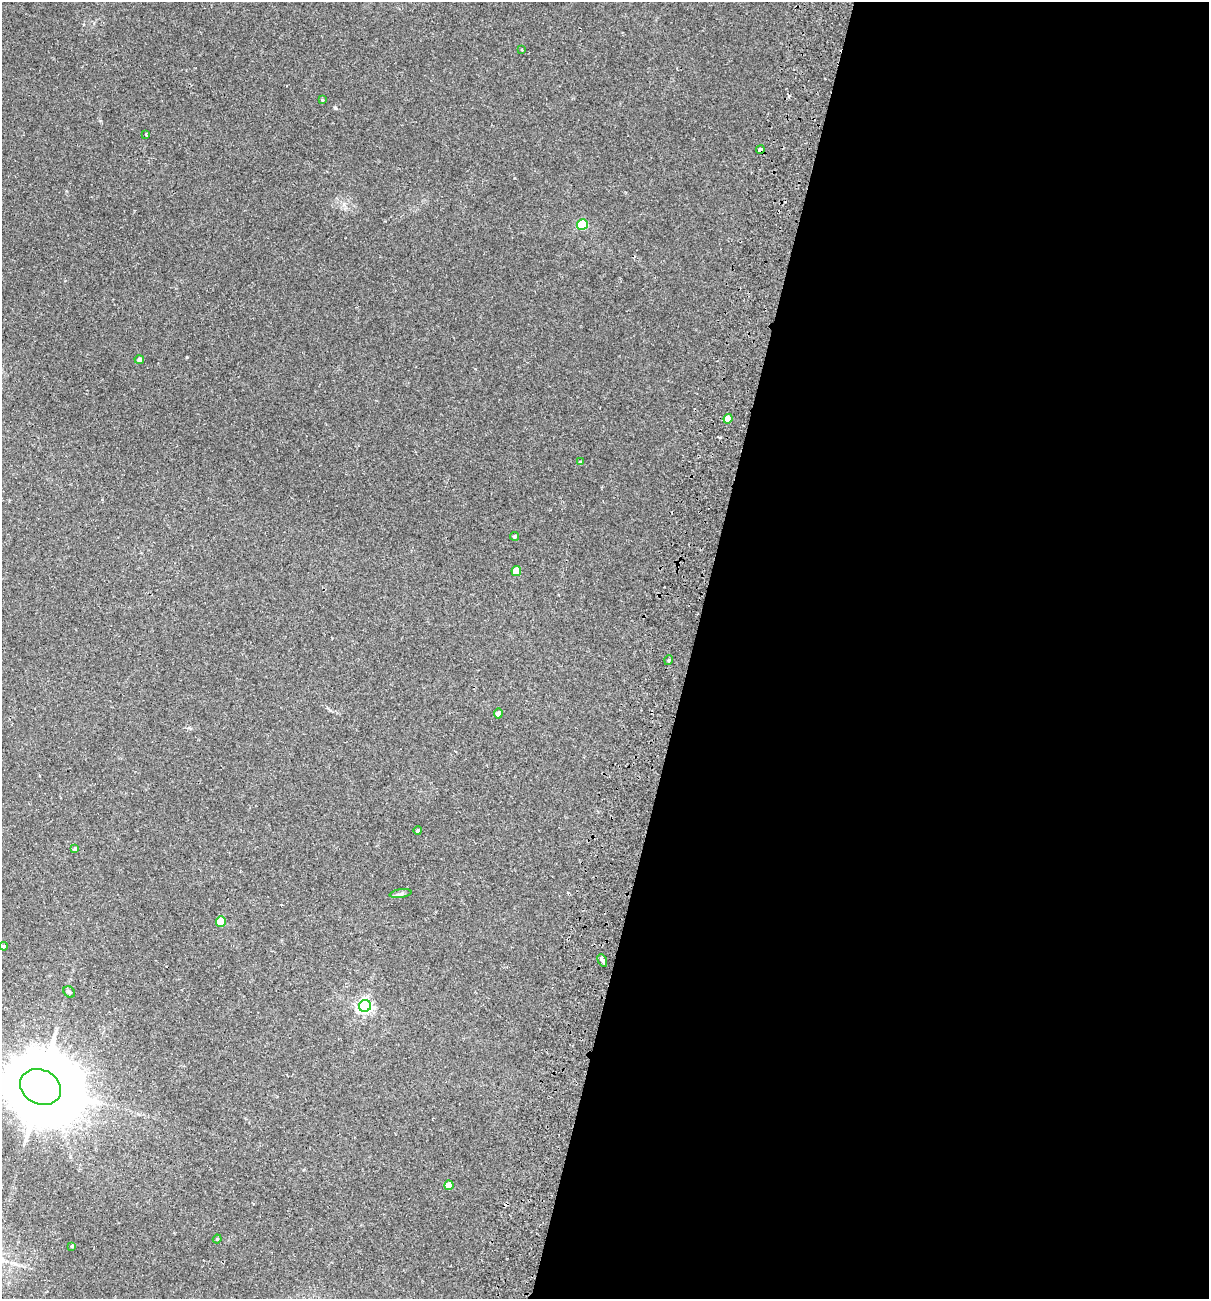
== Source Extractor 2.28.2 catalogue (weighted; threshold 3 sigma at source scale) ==
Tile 12 of 4 x 4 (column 4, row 3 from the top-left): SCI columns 3930-5136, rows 1317-2613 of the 5318 x 5231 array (HDU 1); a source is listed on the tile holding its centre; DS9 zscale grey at full resolution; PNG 1211 x 1301 px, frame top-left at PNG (2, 2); each listed source drawn as its Kron ellipse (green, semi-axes under 4 px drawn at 4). Shown black and unused: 43% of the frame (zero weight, under 2 of 3 exposures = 3% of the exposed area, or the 3 px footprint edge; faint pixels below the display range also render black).
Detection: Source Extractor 2.28.2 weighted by HDU 2 'WHT'; one run over the whole footprint, this tile lists its part. Background 0.0243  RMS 0.0061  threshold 0.0275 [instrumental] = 3 sigma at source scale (4.5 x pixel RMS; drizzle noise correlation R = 1.50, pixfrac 1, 0.05/0.05 arcsec/px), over >= 5 px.
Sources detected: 26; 2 cosmic-ray / hot-pixel residue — neither listed nor drawn; the other 24 listed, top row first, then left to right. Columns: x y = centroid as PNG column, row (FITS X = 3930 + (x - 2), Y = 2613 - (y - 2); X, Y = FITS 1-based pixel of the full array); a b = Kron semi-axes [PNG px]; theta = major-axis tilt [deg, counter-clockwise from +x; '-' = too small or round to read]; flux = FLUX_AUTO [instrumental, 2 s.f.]
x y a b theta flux
522 50 3 3 - 0.59
322 100 4 3 - 0.57
146 135 4 3 - 0.79
760 149 4 4 - 7.4
582 225 5 5 - 40
139 360 5 4 - 1.8
728 419 5 4 - 8.3
580 462 4 3 - 0.62
514 536 4 4 - 1.2
516 571 5 4 - 9.9
669 660 5 3 - 0.66
498 713 5 4 - 3
418 831 4 4 - 1
75 849 4 4 - 1.5
400 894 11 4 9 1.4
221 922 5 5 - 12
4 946 4 3 - 0.74
602 960 7 3 -65 7.8
69 992 6 5 - 1
365 1006 6 6 - 150
40 1087 21 17 -27 9400
449 1185 5 4 - 7.9
217 1239 4 4 - 0.61
72 1246 3 3 - 0.58
Overlapping masked pixels (flux is a lower limit): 1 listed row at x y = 760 149
Isophote crosses this tile's border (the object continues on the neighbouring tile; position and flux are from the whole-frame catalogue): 1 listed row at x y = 40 1087
Unlisted compact peaks at least as high as the median listed source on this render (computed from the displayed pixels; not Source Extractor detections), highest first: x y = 187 357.